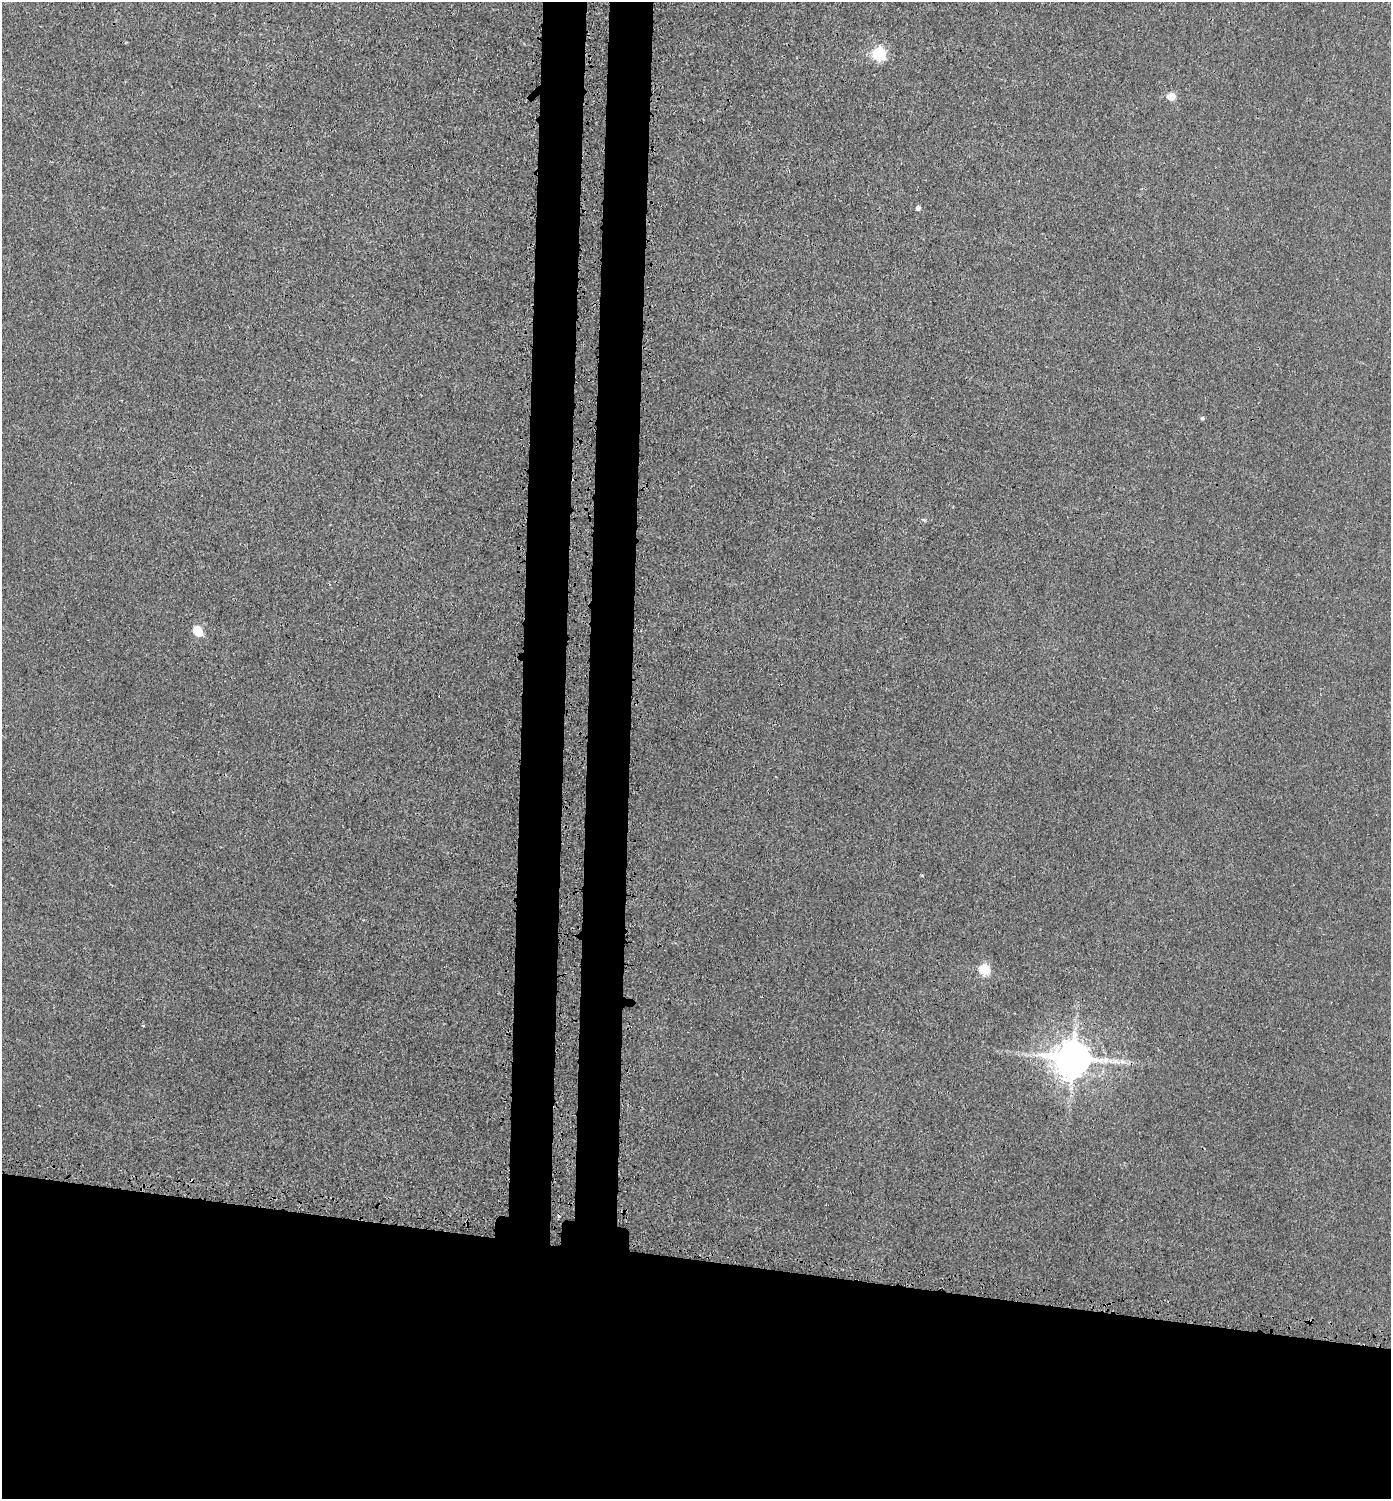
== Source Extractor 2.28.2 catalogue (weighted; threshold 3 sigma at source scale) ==
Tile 8 of 3 x 3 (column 2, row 3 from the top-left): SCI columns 1671-3059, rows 51-1547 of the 4623 x 4592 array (HDU 1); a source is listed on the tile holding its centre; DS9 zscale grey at full resolution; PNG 1393 x 1501 px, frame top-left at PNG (2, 2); no overlay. Shown black and unused: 21% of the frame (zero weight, under 3 of 4 exposures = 7% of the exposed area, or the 3 px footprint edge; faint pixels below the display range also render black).
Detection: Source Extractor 2.28.2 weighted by HDU 2 'WHT'; one run over the whole footprint, this tile lists its part. Background 0.00902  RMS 0.0024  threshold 0.0108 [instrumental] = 3 sigma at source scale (4.5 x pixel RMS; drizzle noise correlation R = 1.50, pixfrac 1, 0.05/0.05 arcsec/px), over >= 5 px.
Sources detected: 13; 2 cosmic-ray / hot-pixel residue — not listed; the other 11 listed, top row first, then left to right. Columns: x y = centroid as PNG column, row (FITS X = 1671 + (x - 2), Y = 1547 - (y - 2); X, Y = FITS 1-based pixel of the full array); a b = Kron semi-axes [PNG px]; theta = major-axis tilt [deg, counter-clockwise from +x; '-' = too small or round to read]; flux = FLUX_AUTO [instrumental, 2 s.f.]
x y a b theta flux
879 54 6 6 - 40
1171 96 5 5 - 7.5
918 208 5 4 - 1
1202 418 4 4 - 0.48
924 520 6 4 -2 0.33
197 631 7 5 -49 12
922 875 3 3 - 0.22
984 970 6 5 - 19
143 1025 3 3 - 0.28
1073 1058 12 10 10 730
1116 1061 14 7 -9 1.9